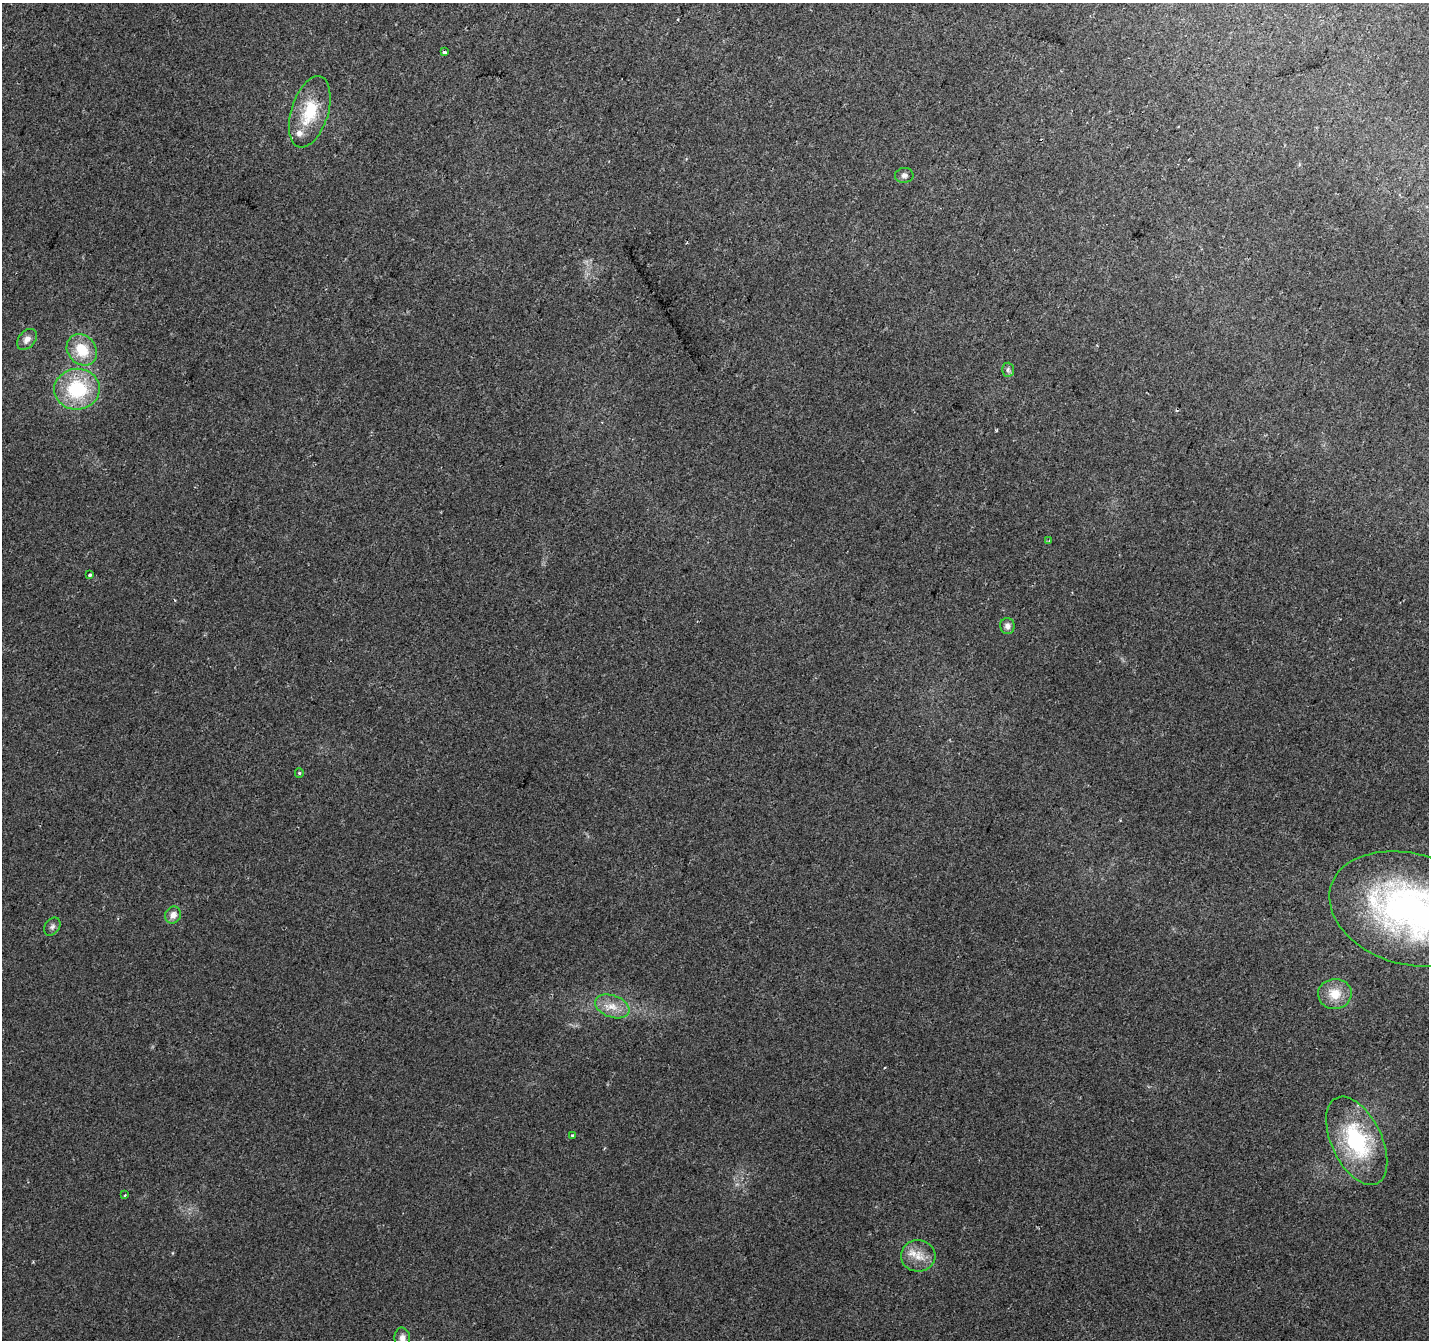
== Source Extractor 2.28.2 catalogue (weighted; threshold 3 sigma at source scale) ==
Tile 10 of 4 x 4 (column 2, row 3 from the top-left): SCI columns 1428-2854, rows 1541-2878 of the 5715 x 5822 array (HDU 1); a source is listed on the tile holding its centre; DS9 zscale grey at full resolution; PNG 1431 x 1342 px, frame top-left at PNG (2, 3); each listed source drawn as its Kron ellipse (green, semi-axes under 4 px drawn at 4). Shown black and unused: <1% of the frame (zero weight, under 2 of 3 exposures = <1% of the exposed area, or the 3 px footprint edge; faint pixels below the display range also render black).
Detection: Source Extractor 2.28.2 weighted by HDU 2 'WHT'; one run over the whole footprint, this tile lists its part. Background 0.0438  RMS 0.0065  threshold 0.0293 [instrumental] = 3 sigma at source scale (4.5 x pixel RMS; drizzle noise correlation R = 1.50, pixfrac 1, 0.0396/0.0396 arcsec/px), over >= 5 px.
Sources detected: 24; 2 cosmic-ray / hot-pixel residue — neither listed nor drawn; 1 inside a brighter listed object's ellipse — not listed separately; the other 21 listed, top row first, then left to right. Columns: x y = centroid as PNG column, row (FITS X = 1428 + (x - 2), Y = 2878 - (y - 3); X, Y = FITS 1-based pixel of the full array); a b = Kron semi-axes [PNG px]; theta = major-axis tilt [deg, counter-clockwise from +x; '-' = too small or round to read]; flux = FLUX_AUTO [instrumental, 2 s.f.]
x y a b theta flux
444 52 4 3 - 3.3
310 112 37 18 73 28
904 175 9 7 7 2.5
27 339 12 8 47 4
82 350 17 14 -51 19
1008 370 7 6 - 1.6
77 389 23 20 5 44
1049 541 3 3 - 0.72
90 575 3 3 - 2.9
1007 626 8 7 - 2.9
299 773 5 4 - 0.75
1409 909 82 55 -16 230
173 915 8 7 - 4.7
52 927 10 7 55 2.2
1335 994 17 15 2 13
612 1006 18 11 -20 9.1
572 1135 4 3 - 0.77
1357 1141 47 25 -64 64
125 1195 3 3 - 0.73
918 1256 17 15 -3 11
402 1338 11 7 -84 3.6
Isophote crosses this tile's border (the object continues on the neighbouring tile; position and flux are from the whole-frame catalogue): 2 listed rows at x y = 1409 909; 402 1338